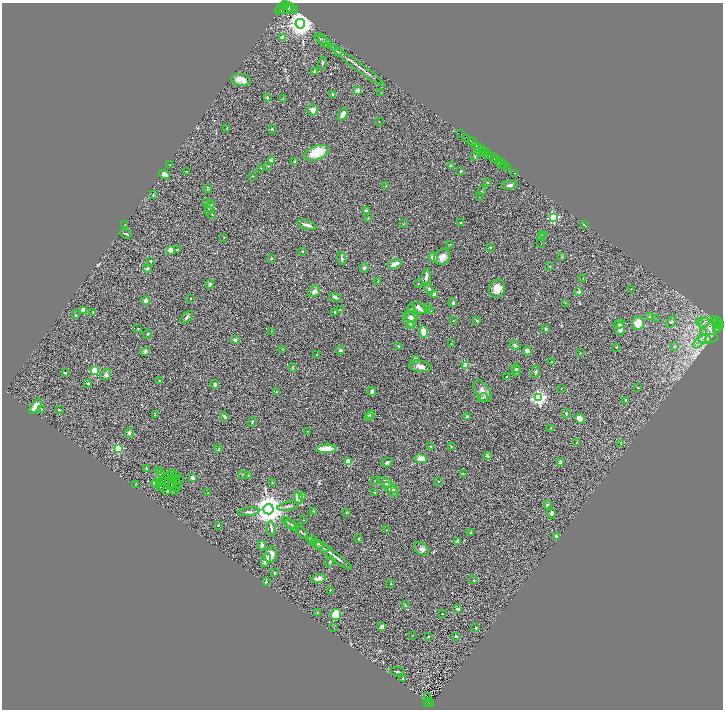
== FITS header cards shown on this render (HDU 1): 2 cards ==
NAXIS1  =                 1442
NAXIS2  =                 1415

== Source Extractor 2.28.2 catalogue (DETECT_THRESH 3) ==
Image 1442 x 1415 px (HDU 1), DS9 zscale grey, zoomed out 1/2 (1 PNG px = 2 x 2 image px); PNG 725 x 712 px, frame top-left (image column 2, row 1414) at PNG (2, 3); each listed source drawn as its Kron ellipse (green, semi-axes under 4 px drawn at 4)
Background 0.635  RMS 0.047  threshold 0.142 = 3 sigma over >= 5 px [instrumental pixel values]
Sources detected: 335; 41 cannot appear on this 1/2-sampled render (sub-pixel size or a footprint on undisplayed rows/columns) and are neither listed nor drawn; the other 294 listed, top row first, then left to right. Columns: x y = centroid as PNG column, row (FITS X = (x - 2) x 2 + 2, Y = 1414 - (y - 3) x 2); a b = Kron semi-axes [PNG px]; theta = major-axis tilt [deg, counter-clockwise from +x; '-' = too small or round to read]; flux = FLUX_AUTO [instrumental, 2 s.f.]
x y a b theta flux
284 5 4 4 - 1100
281 8 7 2 53 450
291 8 7 3 -42 1100
283 9 3 2 - 300
287 9 8 3 25 650
295 10 2 1 - 81
300 24 5 5 - 9500
283 37 4 3 - 39
321 39 7 2 -37 11
325 42 8 2 -39 18
338 52 3 2 - 5.9
322 63 6 3 73 12
356 65 36 2 -37 58
315 72 3 3 - 21
241 80 10 5 -8 76
358 91 2 2 - 110
381 93 2 1 - 2.7
333 94 3 3 - 22
267 98 3 2 - 4.9
283 99 2 2 - 4.9
313 110 6 5 - 41
343 114 7 3 60 81
379 122 2 1 - 4.8
227 129 3 2 - 4.5
272 129 2 2 - 25
461 134 2 1 - 14
467 139 4 2 - 270
472 142 4 3 - 320
475 146 2 1 - 72
478 148 4 3 - 280
482 149 3 2 - 260
486 152 3 2 - 180
317 153 13 7 22 250
483 153 2 2 - 96
489 156 2 2 - 21
475 157 3 3 - 6.3
494 158 5 2 - 870
496 160 3 1 - 260
272 161 2 2 - 97
295 161 2 2 - 33
500 162 2 1 - 280
502 164 5 2 - 360
170 165 2 2 - 4.1
451 165 3 2 - 4.9
268 166 3 3 - 6.6
505 166 2 1 - 120
261 168 2 2 - 4
508 168 2 1 - 54
186 171 3 2 - 4.5
461 171 3 3 - 6
515 173 2 1 - 20
164 174 5 4 - 29
253 176 2 2 - 5.6
487 182 4 2 - 5.9
510 185 8 3 6 20
386 186 2 1 - 2.6
208 188 4 3 - 6.6
482 191 3 2 - 5
153 195 3 2 - 5.5
479 197 2 1 - 2
207 202 3 3 - 8.4
210 206 6 3 61 15
209 210 3 2 - 16
366 211 2 2 - 70
212 214 3 2 - 5.1
553 217 3 3 - 610
368 218 3 2 - 5.3
461 223 2 2 - 32
403 224 3 1 - 3.3
584 224 3 2 - 7
125 225 3 2 - 6.3
307 225 10 3 -18 38
126 234 6 2 -20 13
543 235 2 2 - 12
224 237 2 2 - 7.7
542 237 2 2 - 97
541 244 2 1 - 15
450 245 3 3 - 6.2
490 247 3 2 - 5.1
171 250 3 2 - 150
177 250 3 3 - 9.1
302 251 3 2 - 3.9
433 257 5 4 - 40
442 257 9 7 48 59
562 257 3 3 - 7.9
271 258 2 2 - 10
342 258 7 3 -77 18
151 261 2 2 - 19
395 264 7 4 22 60
550 267 3 2 - 4.3
147 268 3 3 - 14
364 268 4 4 - 17
426 277 9 4 80 32
583 278 2 2 - 3.5
378 282 2 2 - 7.9
210 284 5 3 - 14
418 284 2 2 - 12
429 289 6 4 -69 12
497 289 9 8 - 85
631 289 2 1 - 5.1
314 291 6 5 - 37
579 292 2 2 - 110
434 294 3 3 - 38
335 297 6 3 -23 20
191 299 2 2 - 7.7
146 301 4 4 - 25
453 303 4 4 - 17
565 303 3 2 - 5.1
419 308 8 3 -36 52
427 308 2 1 - 3.7
411 309 3 2 - 3.1
84 310 4 3 - 79
340 310 2 2 - 9.1
430 310 3 3 - 14
335 312 3 2 - 7.1
93 313 3 3 - 5.4
76 315 2 2 - 13
412 316 6 5 - 27
187 317 8 4 43 17
649 317 4 2 - 6.3
410 319 9 6 -60 49
657 319 2 1 - 6
715 320 2 2 - 24
453 321 2 2 - 5.9
477 321 3 3 - 11
700 321 3 2 - 13
717 321 5 2 - 66
671 322 7 4 52 15
638 323 6 6 - 130
704 323 6 4 32 26
619 324 6 3 18 33
411 325 2 2 - 190
720 325 4 2 - 310
717 326 4 2 - 190
717 328 4 2 - 160
138 329 2 1 - 3.5
546 329 3 2 - 11
620 329 7 4 -86 32
717 330 2 2 - 63
272 331 3 2 - 4
424 332 6 3 -85 140
704 332 3 2 - 8.8
148 334 5 3 - 8.4
708 339 10 4 5 34
235 340 2 2 - 63
704 340 6 4 1 35
700 341 8 4 50 42
451 344 2 2 - 3.6
514 345 5 4 - 14
399 346 3 2 - 8.7
674 346 4 3 - 9.6
616 347 2 2 - 5.1
283 349 3 2 - 3.6
340 350 4 3 - 18
527 351 4 4 - 58
145 352 5 4 - 21
580 353 2 1 - 2.8
317 355 2 2 - 8.5
415 359 2 2 - 83
552 362 3 2 - 6.9
465 365 2 2 - 210
420 366 11 5 -10 45
293 368 4 2 - 4.3
516 368 5 3 - 16
94 371 3 3 - 360
516 371 5 4 - 19
535 372 6 3 73 15
65 373 2 2 - 40
106 374 6 5 - 20
506 377 2 2 - 9.5
159 381 2 2 - 5
88 383 3 2 - 7.2
215 384 4 3 - 22
638 388 2 2 - 3.9
561 389 2 1 - 2.7
483 391 12 7 -55 50
276 392 3 2 - 7.3
372 392 4 4 - 16
483 397 5 3 - 11
539 398 4 4 - 1900
626 400 2 2 - 47
36 406 9 4 52 84
42 409 3 2 - 6
60 410 3 2 - 3.7
566 413 4 3 - 8.4
155 415 3 2 - 3.6
370 415 4 3 - 20
224 416 5 3 - 15
369 416 3 3 - 14
467 417 4 3 - 24
580 419 5 4 - 60
252 422 5 2 - 8.4
550 428 2 2 - 4.2
307 431 2 2 - 4.8
129 433 5 3 - 29
577 442 3 3 - 8.4
621 443 2 2 - 11
431 446 4 3 - 11
451 446 3 2 - 4.5
118 449 3 3 - 460
219 449 4 3 - 7.1
326 449 10 3 2 190
487 456 4 3 - 9.6
421 459 6 4 -8 120
348 462 3 2 - 280
387 462 6 4 25 17
560 462 2 2 - 65
146 468 2 2 - 12
158 470 3 3 - 6.3
162 473 2 1 - 5.8
173 474 2 1 - 2.7
243 474 3 2 - 4.4
463 474 2 2 - 14
170 475 3 1 - 6.7
176 476 2 1 - 5.6
248 476 4 2 - 6.1
172 478 2 1 - 1.4
175 478 2 1 - 1.7
193 478 3 2 - 52
171 480 2 1 - 4.4
179 480 2 1 - 1.2
166 481 2 1 - 2.9
374 481 2 1 - 2.7
438 481 2 2 - 9.2
162 482 2 1 - 0.83
272 482 3 2 - 4.9
385 482 7 4 -26 45
156 483 5 4 - 44
136 484 2 2 - 3.3
160 484 3 2 - 12
172 484 4 1 - 0.99
178 484 2 1 - 2.6
172 486 3 1 - 0.85
161 487 2 2 - 4.5
164 487 3 1 - 4.1
176 487 3 2 - 6.8
395 489 3 3 - 27
391 490 9 4 -42 41
167 491 3 2 - 8.6
175 491 3 1 - 7.1
208 493 2 1 - 5.4
375 493 2 2 - 13
303 496 4 3 - 8.1
298 497 6 4 -84 120
547 505 2 2 - 39
288 506 11 3 12 20
268 509 5 5 - 15000
314 511 3 2 - 6.2
249 512 10 3 7 17
347 513 3 2 - 6.5
551 513 5 3 - 13
304 520 2 1 - 2.5
289 523 7 2 -35 13
292 525 8 2 -40 13
218 526 2 2 - 17
271 529 8 3 -83 17
386 530 3 2 - 5.1
302 533 7 2 -46 13
471 533 4 3 - 8.7
557 536 3 2 - 33
358 538 2 2 - 6.6
312 540 5 3 - 13
457 541 4 3 - 10
317 544 6 4 -27 19
262 545 4 3 - 29
322 547 8 4 -35 27
421 549 8 5 -34 26
332 554 24 3 -36 58
271 555 8 6 73 64
266 560 7 4 66 61
330 562 5 3 - 10
274 572 3 2 - 4.2
318 579 7 4 13 47
474 580 2 2 - 10
266 582 2 2 - 7.5
391 583 2 2 - 4.2
330 590 2 1 - 3.7
405 605 4 2 - 4.8
458 609 4 3 - 14
317 613 2 2 - 6
336 614 6 5 - 250
443 614 2 2 - 14
382 626 3 3 - 35
334 628 2 1 - 2.7
476 628 3 2 - 8
413 635 2 1 - 3.7
456 636 2 2 - 22
428 637 2 2 - 11
397 671 7 2 0 9
403 678 3 2 - 4.2
427 696 2 1 - 6.1
428 702 2 1 - 17
430 702 2 2 - 21
430 704 2 1 - 50
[41 sub-pixel or undisplayed-footprint detections neither listed nor drawn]